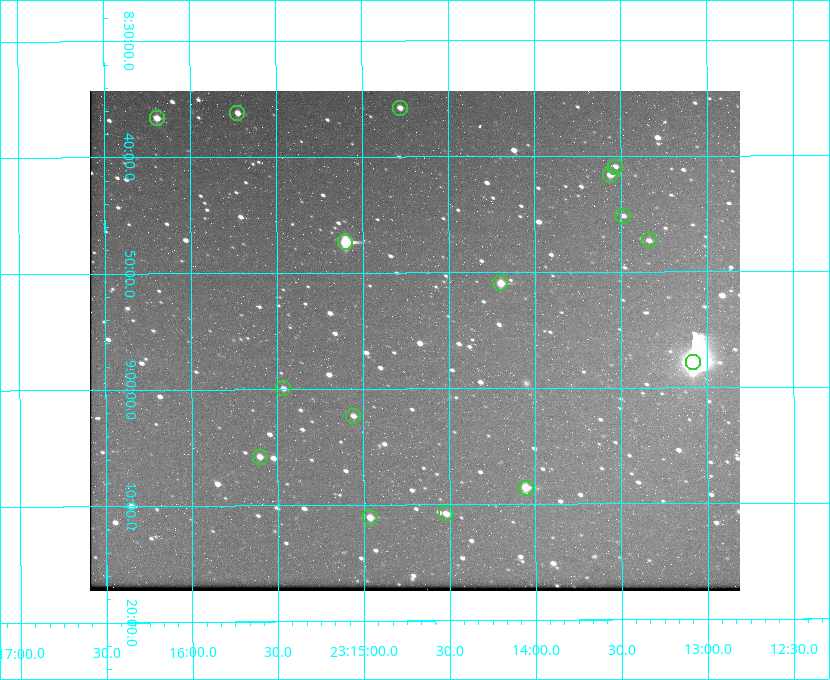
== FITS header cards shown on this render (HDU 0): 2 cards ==
NAXIS1  =                  650 / Width of table row in bytes
NAXIS2  =                  500 / Number of rows in table

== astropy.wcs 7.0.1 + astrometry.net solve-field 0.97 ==
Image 650 x 500 px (HDU 0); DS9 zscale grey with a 90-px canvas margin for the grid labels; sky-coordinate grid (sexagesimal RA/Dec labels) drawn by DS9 from the SOLVED WCS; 16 Tycho-2 reference stars matched to detected sources circled (green)
Header WCS: none
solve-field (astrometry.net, Tycho-2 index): SOLVED blind (the file carries no WCS)
Solved WCS: RA---TAN-SIP/DEC--TAN-SIP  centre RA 23:14:42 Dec +08:56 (348.68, +8.93 deg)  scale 5.17 arcsec/px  FOV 56.0' x 43.1'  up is -180 deg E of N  parity flipped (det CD > 0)
(file carries no celestial WCS; the grid is the blind solution)
Tycho-2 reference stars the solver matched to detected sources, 16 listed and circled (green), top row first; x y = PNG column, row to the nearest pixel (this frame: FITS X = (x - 90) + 1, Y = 500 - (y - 91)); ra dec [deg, ICRS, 3 dp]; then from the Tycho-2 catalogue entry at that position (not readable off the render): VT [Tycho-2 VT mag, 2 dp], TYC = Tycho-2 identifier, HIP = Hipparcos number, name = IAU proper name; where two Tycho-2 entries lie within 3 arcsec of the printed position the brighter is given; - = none
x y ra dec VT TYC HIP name
400 108 348.695 +8.597 11.30 1161-1571-1 - -
237 113 348.931 +8.603 11.18 1161-1110-1 - -
157 118 349.048 +8.610 11.72 1161-1223-1 - -
615 167 348.383 +8.682 11.92 1161-890-1 - -
610 175 348.391 +8.694 11.47 1161-728-1 - -
623 216 348.371 +8.753 12.36 1161-1249-1 - -
649 240 348.335 +8.788 11.88 1161-938-1 - -
345 242 348.775 +8.789 8.97 1161-884-1 114784 -
500 283 348.550 +8.849 10.80 1161-574-1 - -
693 362 348.271 +8.963 6.92 1161-1161-1 114608 -
283 388 348.866 +8.999 11.82 1161-694-1 - -
353 416 348.765 +9.039 11.87 1161-1547-1 - -
260 457 348.901 +9.097 11.97 1161-534-1 - -
526 488 348.514 +9.143 10.38 1161-1071-1 - -
446 513 348.631 +9.180 11.26 1161-1559-1 - -
370 517 348.741 +9.184 11.62 1161-452-1 - -